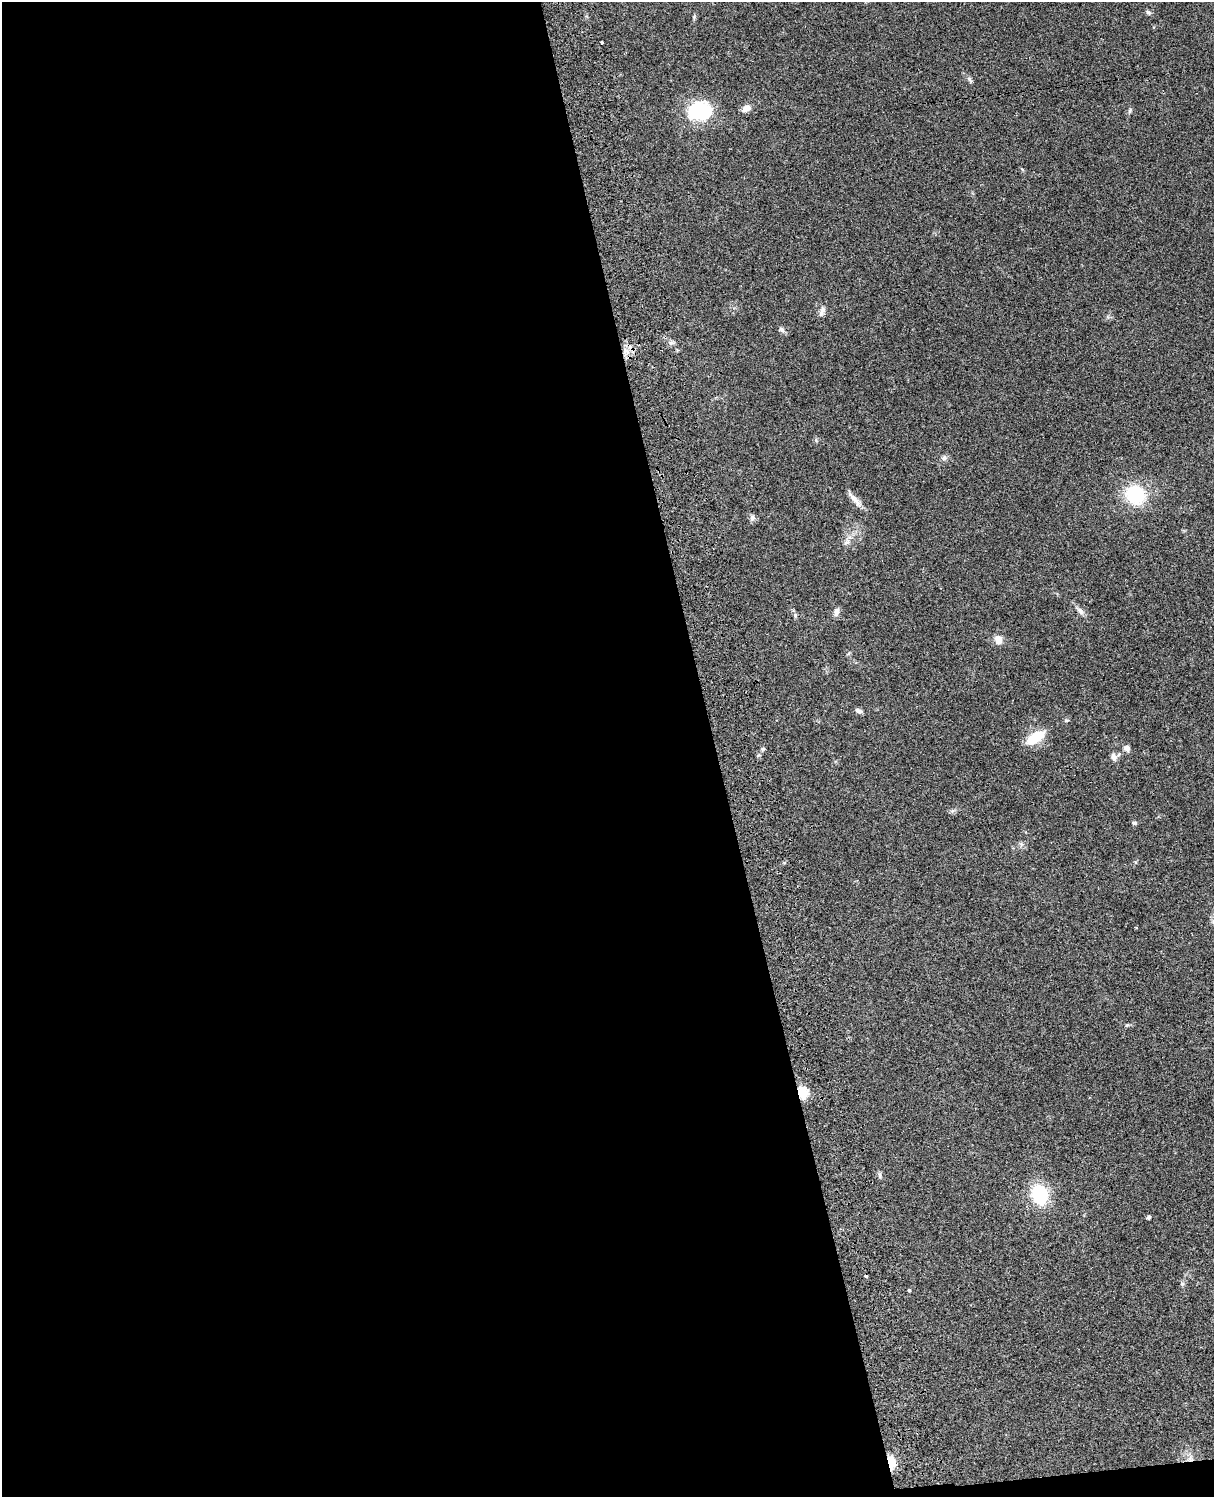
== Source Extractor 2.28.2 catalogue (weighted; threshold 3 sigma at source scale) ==
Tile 9 of 4 x 3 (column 1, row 3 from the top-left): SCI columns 123-1334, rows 278-1772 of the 5088 x 4927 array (HDU 1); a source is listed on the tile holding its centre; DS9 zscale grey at full resolution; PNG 1216 x 1499 px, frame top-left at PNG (2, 2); no overlay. Shown black and unused: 59% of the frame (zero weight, under 3 of 4 exposures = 6% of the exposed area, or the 3 px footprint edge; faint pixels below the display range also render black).
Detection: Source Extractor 2.28.2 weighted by HDU 2 'WHT'; one run over the whole footprint, this tile lists its part. Background 0.107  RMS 0.0065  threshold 0.0293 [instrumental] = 3 sigma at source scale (4.5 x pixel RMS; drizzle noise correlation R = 1.50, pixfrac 1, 0.05/0.05 arcsec/px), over >= 5 px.
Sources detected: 38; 1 cosmic-ray / hot-pixel residue — not listed; the other 37 listed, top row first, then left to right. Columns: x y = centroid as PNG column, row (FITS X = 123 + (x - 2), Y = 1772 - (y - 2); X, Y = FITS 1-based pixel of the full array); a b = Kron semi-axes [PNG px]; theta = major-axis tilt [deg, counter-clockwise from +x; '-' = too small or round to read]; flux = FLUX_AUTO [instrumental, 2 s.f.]
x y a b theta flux
1148 12 7 6 - 1.3
602 42 3 3 - 1.3
969 79 8 5 -61 1.4
746 108 11 8 31 3.8
700 111 23 19 -3 45
1130 111 8 4 81 1.1
822 311 16 6 68 2.6
782 330 9 6 -50 1.8
671 343 8 6 11 1.7
626 351 12 5 -23 4
944 458 9 7 28 1.9
1135 495 20 16 -42 37
854 499 25 6 -48 4.7
752 518 9 6 63 1.9
847 542 10 5 27 2.1
1080 611 13 6 -46 2.6
836 612 10 7 82 2.8
795 615 5 5 - 0.93
998 640 12 10 -79 4.5
859 711 9 5 -20 2.1
1066 720 6 4 7 0.94
1035 737 21 9 33 20
1127 748 7 6 - 2.9
763 749 5 5 - 1
1114 757 10 7 -70 2.8
952 811 6 5 - 1.2
1134 823 7 4 -7 1.1
1136 927 4 3 - 0.43
1127 1025 6 4 17 0.84
802 1093 6 5 - 53
880 1175 9 4 -77 1.1
1040 1194 18 14 -70 35
1148 1217 4 4 - 1.5
1182 1284 6 5 - 1.1
909 1290 3 3 - 0.84
1190 1459 11 6 85 3.1
891 1463 11 6 -83 16
Overlapping masked pixels (flux is a lower limit): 3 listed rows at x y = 802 1093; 1190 1459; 891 1463